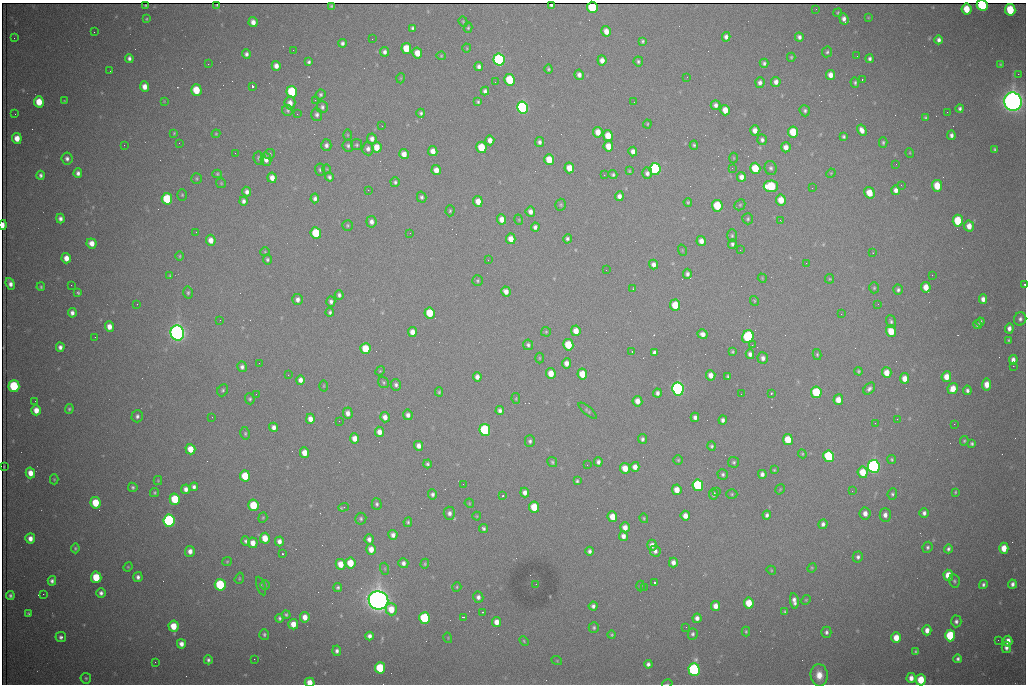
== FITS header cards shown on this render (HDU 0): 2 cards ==
NAXIS1  =                 1024 /fastest changing axis
NAXIS2  =                  682 /next to fastest changing axis

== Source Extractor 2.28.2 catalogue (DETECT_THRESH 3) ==
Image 1024 x 682 px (HDU 0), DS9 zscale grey, 1 PNG px = 1 image px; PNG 1028 x 686 px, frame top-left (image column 1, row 682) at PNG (2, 3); each listed source drawn as its Kron ellipse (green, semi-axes under 4 px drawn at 4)
Background 2300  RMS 29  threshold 87.9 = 3 sigma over >= 5 px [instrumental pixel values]
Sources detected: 496; all 496 listed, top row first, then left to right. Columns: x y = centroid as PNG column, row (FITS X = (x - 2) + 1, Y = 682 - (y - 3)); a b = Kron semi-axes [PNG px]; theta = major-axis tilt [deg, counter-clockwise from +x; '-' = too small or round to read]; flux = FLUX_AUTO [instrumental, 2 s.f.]
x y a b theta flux
217 5 3 2 - 1.7e+03
551 5 4 3 - 3.4e+03
982 5 5 5 - 2.8e+05
146 6 3 2 - 2.7e+03
332 6 4 3 - 2.8e+03
592 7 5 5 - 1.6e+05
816 9 2 2 - 1.1e+03
967 9 6 5 - 4.1e+04
1010 10 6 5 - 9.9e+04
838 13 4 4 - 2.2e+03
868 17 3 2 - 1.5e+03
146 19 4 3 - 2.1e+03
844 19 6 4 -70 9.1e+03
253 22 5 4 - 1.3e+04
463 22 5 4 - 2.3e+03
413 28 4 3 - 4.2e+03
468 28 5 4 - 2.7e+03
606 31 5 5 - 1.7e+04
94 32 2 2 - 1.1e+03
726 37 5 4 - 7.9e+03
799 37 4 4 - 6.6e+03
14 38 2 2 - 1.4e+03
372 39 2 2 - 8.8e+02
939 40 4 4 - 7.9e+03
643 41 4 4 - 3.3e+03
342 43 4 4 - 5.6e+03
406 48 5 5 - 5.0e+04
467 48 4 4 - 2.0e+03
293 50 2 2 - 7.8e+02
384 52 5 4 - 6.6e+03
827 52 5 5 - 3.5e+03
417 53 5 5 - 2.6e+04
246 54 5 4 - 5.9e+03
441 56 4 4 - 2.1e+03
857 56 2 2 - 2.5e+03
791 57 4 4 - 2.5e+03
129 58 4 4 - 6.1e+03
870 59 4 3 - 4.8e+03
499 60 6 5 - 4.5e+05
602 60 5 4 - 1.3e+04
638 61 5 4 - 4.0e+03
309 62 4 3 - 4.3e+03
764 63 4 4 - 4.6e+03
208 64 2 2 - 3.1e+03
1000 64 4 3 - 2.1e+03
276 66 5 4 - 1.2e+04
479 66 4 4 - 6.3e+03
548 69 4 3 - 3.0e+03
110 71 2 2 - 8.3e+02
1018 74 2 2 - 1.5e+04
579 75 5 4 - 8.9e+03
830 75 5 4 - 1.6e+04
687 77 3 2 - 1.1e+03
401 78 5 3 - 1.7e+03
862 79 3 2 - 3.9e+03
510 80 6 5 - 1.0e+05
495 82 2 2 - 8.5e+02
760 82 5 4 - 6.9e+03
776 82 5 4 - 9.8e+03
855 83 5 4 - 3.6e+03
252 86 3 3 - 1.0e+05
144 87 5 4 - 1.6e+04
196 90 6 5 - 6.3e+04
485 91 4 4 - 5.9e+03
292 92 6 5 - 1.4e+05
320 94 5 4 - 3.6e+03
315 100 2 2 - 1.1e+03
64 101 3 2 - 1.6e+03
164 101 4 4 - 1.6e+03
39 102 5 5 - 4.3e+04
478 102 4 3 - 3.3e+03
634 102 2 2 - 7.3e+02
1013 102 9 8 - 2.3e+06
290 103 6 5 - 1.3e+04
716 105 5 5 - 7.7e+03
322 107 6 5 - 5.0e+03
522 108 6 5 - 5.6e+05
960 109 4 3 - 4.8e+03
288 110 5 5 - 3.6e+03
725 110 5 4 - 2.4e+04
805 111 6 5 - 4.9e+03
947 112 2 2 - 3.2e+03
421 113 4 4 - 3.8e+03
15 114 2 2 - 1.0e+03
297 114 3 2 - 2.6e+03
317 115 6 5 - 5.7e+03
925 117 4 3 - 3.1e+03
647 124 4 4 - 2.0e+03
382 126 3 2 - 1.7e+03
755 130 5 4 - 1.4e+04
862 130 6 4 -60 1.2e+04
598 132 5 4 - 2.0e+04
793 132 5 5 - 6.3e+04
174 133 4 4 - 1.9e+03
216 134 4 4 - 2.1e+03
347 135 5 3 - 1.8e+03
951 135 5 4 - 6.8e+03
608 136 5 5 - 3.6e+04
844 137 4 3 - 3.5e+03
17 138 5 5 - 2.2e+04
372 139 5 5 - 9.9e+03
490 140 5 4 - 1.3e+04
762 140 5 4 - 5.5e+03
539 142 5 4 - 6.1e+03
883 142 5 4 - 3.3e+03
179 143 2 2 - 4.1e+03
124 145 2 2 - 1.9e+03
326 145 6 5 - 6.5e+03
357 145 5 5 - 3.1e+03
694 145 4 4 - 3.3e+03
348 146 6 5 - 4.6e+03
608 146 5 5 - 2.5e+04
377 147 5 5 - 2.8e+04
481 147 5 5 - 6.5e+04
786 147 5 4 - 1.4e+04
368 149 7 5 -84 7.6e+03
995 150 4 3 - 3.2e+03
433 151 5 4 - 1.5e+04
633 152 5 4 - 1.0e+04
235 153 2 2 - 1.3e+03
910 153 5 3 - 1.8e+03
270 154 5 5 - 3.1e+03
404 154 5 4 - 1.6e+04
259 158 6 5 - 3.6e+03
734 158 5 3 - 1.8e+03
67 159 6 5 - 6.5e+03
266 159 7 5 -77 1.3e+04
549 160 5 5 - 3.8e+04
896 164 2 2 - 1.3e+03
569 168 5 5 - 2.8e+04
732 168 3 3 - 1.1e+03
755 168 5 5 - 7.1e+04
771 168 7 6 - 5.5e+03
327 169 5 3 - 1.5e+03
655 169 6 5 - 3.8e+05
320 170 6 5 - 3.8e+03
436 170 5 4 - 1.6e+04
629 171 4 3 - 2.1e+03
78 173 5 4 - 7.3e+03
647 173 5 5 - 7.7e+03
831 173 5 4 - 1.8e+03
217 174 5 4 - 2.5e+03
41 175 4 4 - 5.1e+03
604 175 2 2 - 1.3e+03
613 175 4 4 - 3.6e+03
329 177 4 4 - 4.5e+03
741 177 5 4 - 1.2e+04
272 178 5 4 - 1.5e+04
197 179 5 5 - 3.0e+03
395 182 5 4 - 4.0e+03
221 183 5 4 - 2.2e+03
901 185 3 2 - 1.8e+03
771 186 7 6 - 1.4e+05
937 186 6 5 - 5.0e+04
812 188 2 2 - 2.9e+03
368 190 2 2 - 8.4e+03
896 190 5 4 - 1.0e+04
247 192 5 4 - 7.8e+03
869 193 6 5 - 3.7e+04
182 195 6 5 - 2.7e+03
619 196 5 4 - 9.6e+03
422 197 5 4 - 4.6e+03
315 198 5 4 - 6.7e+03
167 199 6 5 - 1.3e+05
781 200 5 5 - 3.0e+04
243 201 4 4 - 6.4e+03
478 201 5 4 - 2.2e+04
688 202 4 4 - 2.8e+03
561 205 6 5 - 3.1e+03
740 205 6 5 - 2.9e+03
717 206 6 5 - 8.4e+04
450 211 5 4 - 3.0e+03
530 212 5 5 - 1.1e+04
60 218 5 4 - 7.8e+03
502 219 5 4 - 1.6e+04
748 219 6 5 - 3.6e+03
519 220 5 3 - 1.9e+03
780 220 3 2 - 2.2e+03
958 221 6 5 - 8.6e+04
371 222 6 5 - 9.0e+03
3 225 5 3 - 1.7e+04
347 225 5 5 - 2.9e+03
969 226 5 5 - 1.8e+04
535 227 4 4 - 6.4e+03
196 232 2 2 - 8.5e+02
316 233 6 5 - 9.4e+04
410 233 2 2 - 8.4e+02
732 236 6 5 - 3.4e+03
511 239 5 4 - 2.0e+04
567 239 5 4 - 4.7e+03
211 240 5 5 - 1.6e+04
701 241 5 4 - 1.4e+04
92 243 5 5 - 1.6e+04
732 244 4 4 - 4.8e+03
682 250 6 3 -72 1.9e+03
740 250 2 2 - 1.1e+03
265 252 5 3 - 1.9e+03
873 253 2 2 - 1.1e+03
180 256 5 3 - 2.2e+03
66 258 5 4 - 1.7e+04
267 260 5 4 - 3.5e+03
488 260 3 2 - 2.1e+03
806 263 2 2 - 1.1e+03
653 265 5 4 - 9.4e+03
606 270 2 2 - 1.2e+03
687 274 5 4 - 6.1e+03
932 275 2 2 - 1.3e+03
170 276 4 3 - 2.2e+03
762 278 5 3 - 1.7e+03
830 279 5 4 - 2.2e+03
477 281 5 5 - 3.2e+03
10 284 6 4 -68 9.2e+03
1024 284 3 2 - 3.6e+03
71 285 2 2 - 7.0e+03
41 287 4 4 - 2.9e+03
926 287 5 4 - 2.4e+04
874 288 5 4 - 2.8e+03
633 289 2 2 - 1.2e+03
898 290 5 4 - 4.6e+03
506 291 5 4 - 1.2e+04
78 293 4 3 - 3.0e+03
188 293 6 4 87 3.5e+03
339 295 5 4 - 5.1e+03
297 299 5 5 - 8.1e+03
983 299 5 4 - 1.1e+04
754 301 5 4 - 2.1e+03
331 302 5 4 - 6.3e+03
137 304 2 2 - 8.8e+02
878 304 2 2 - 1.2e+03
675 305 5 5 - 5.4e+04
330 312 4 3 - 4.1e+03
72 313 5 4 - 8.0e+03
430 313 5 5 - 5.9e+04
841 314 2 2 - 2.6e+03
1020 319 7 6 - 6.3e+03
220 320 2 2 - 8.7e+02
891 321 6 5 - 4.7e+03
980 322 4 4 - 4.8e+03
978 325 4 4 - 4.0e+03
109 327 5 4 - 1.6e+04
1009 328 5 4 - 9.0e+03
576 331 5 4 - 2.3e+04
891 331 6 5 - 4.2e+04
412 332 5 4 - 1.6e+04
546 332 5 5 - 2.4e+03
177 333 7 7 - 1.4e+06
703 334 5 4 - 1.1e+04
95 337 2 2 - 9.8e+02
748 337 6 5 - 2.3e+05
1009 340 3 3 - 2.6e+03
528 345 5 5 - 4.5e+03
568 345 5 5 - 6.8e+04
752 345 2 2 - 4.4e+03
60 347 4 4 - 7.6e+03
365 349 5 5 - 5.5e+04
632 351 3 2 - 1.8e+03
654 352 4 4 - 5.7e+03
732 352 4 3 - 2.7e+03
750 354 5 4 - 8.0e+03
817 354 5 4 - 2.9e+03
539 358 5 3 - 2.0e+03
763 358 6 5 - 8.8e+03
1013 360 5 4 - 1.2e+04
259 363 3 2 - 1.7e+03
566 363 5 4 - 1.2e+04
1013 366 2 2 - 2.0e+04
242 367 5 5 - 6.0e+03
380 371 5 4 - 2.1e+03
858 371 4 4 - 2.8e+03
551 373 5 4 - 2.7e+04
887 373 5 5 - 2.6e+04
582 374 5 5 - 4.2e+04
288 375 3 2 - 1.6e+03
711 375 5 4 - 1.6e+04
728 376 4 3 - 3.3e+03
477 377 5 4 - 1.0e+04
946 377 5 4 - 2.2e+04
905 378 5 4 - 2.0e+04
300 380 5 4 - 1.0e+04
384 382 6 5 - 3.2e+03
396 385 6 5 - 5.3e+03
987 385 6 4 82 2.2e+04
14 386 6 5 - 1.6e+05
324 386 5 3 - 1.7e+03
678 389 6 6 - 7.9e+05
869 389 7 5 46 5.9e+03
953 389 6 5 - 2.5e+04
223 390 6 5 - 3.5e+03
967 390 5 3 - 6.0e+03
439 392 4 4 - 3.1e+03
816 392 6 5 - 1.2e+05
657 393 4 4 - 6.9e+03
771 393 3 2 - 1.5e+03
256 394 3 2 - 1.6e+03
741 394 2 2 - 8.4e+02
250 399 5 5 - 3.5e+03
516 399 5 4 - 2.0e+03
838 400 5 5 - 1.9e+04
35 401 3 2 - 1.6e+03
637 401 5 5 - 1.6e+04
69 409 5 4 - 3.2e+03
36 410 5 5 - 1.9e+04
500 410 4 4 - 6.3e+03
588 411 11 4 -39 3.6e+03
348 413 5 5 - 1.1e+04
408 415 5 5 - 8.0e+03
137 416 6 5 - 5.4e+03
212 417 2 2 - 7.6e+02
385 417 5 4 - 1.2e+04
695 417 5 4 - 7.0e+03
310 419 5 4 - 1.5e+04
897 419 2 2 - 1.2e+03
723 420 4 4 - 6.7e+03
339 421 2 2 - 1.2e+03
875 423 3 2 - 1.9e+03
954 424 2 2 - 9.6e+03
274 427 5 4 - 8.8e+03
485 430 6 5 - 2.5e+05
379 432 5 4 - 1.6e+04
245 433 6 4 -77 3.2e+03
355 438 5 4 - 1.7e+04
642 439 5 4 - 4.9e+03
788 440 5 5 - 5.1e+04
530 441 6 5 - 4.5e+03
964 441 4 3 - 2.7e+03
972 444 3 3 - 3.6e+03
419 446 5 4 - 1.1e+04
712 446 5 4 - 3.8e+03
190 449 5 5 - 3.0e+04
304 453 5 4 - 2.2e+04
802 454 4 4 - 2.1e+03
829 456 6 5 - 1.8e+05
892 459 4 4 - 2.8e+03
678 460 5 5 - 2.7e+03
552 462 5 4 - 3.0e+03
598 462 4 4 - 6.4e+03
734 462 5 5 - 3.9e+03
427 464 4 4 - 3.6e+03
587 465 2 2 - 5.8e+03
874 466 6 6 - 7.8e+05
4 467 3 2 - 2.0e+03
635 467 5 4 - 1.4e+04
625 468 5 5 - 2.6e+04
774 470 3 3 - 2.1e+03
863 472 6 5 - 4.4e+04
30 473 5 4 - 2.0e+04
723 474 5 5 - 4.1e+03
762 474 4 4 - 6.9e+03
245 476 5 5 - 5.8e+04
54 479 5 4 - 2.1e+03
158 481 4 4 - 1.9e+03
577 481 4 3 - 3.1e+03
463 484 2 2 - 1.2e+03
698 485 6 5 - 2.0e+05
133 487 5 4 - 3.7e+03
194 487 4 4 - 6.1e+03
186 489 4 4 - 8.4e+03
780 489 5 3 - 1.8e+03
677 490 5 4 - 2.4e+04
716 491 3 2 - 2.6e+03
852 491 3 3 - 1.9e+03
955 492 4 3 - 2.0e+03
155 493 4 4 - 2.8e+03
525 493 5 4 - 1.0e+04
432 494 5 4 - 5.2e+03
714 494 5 4 - 6.1e+03
732 494 5 4 - 2.7e+03
892 494 6 4 82 3.8e+03
503 496 3 3 - 4.1e+03
175 499 6 5 - 9.9e+04
95 503 5 5 - 5.6e+04
469 503 5 4 - 1.9e+03
377 504 6 5 - 4.2e+03
253 505 5 5 - 7.7e+04
343 507 5 3 - 6.0e+03
534 507 5 5 - 5.4e+04
449 513 6 5 - 7.3e+03
865 513 6 5 - 1.3e+04
924 513 5 4 - 6.5e+03
767 515 4 4 - 5.5e+03
885 515 7 5 -88 1.1e+04
477 516 4 4 - 1.9e+03
685 516 5 4 - 1.4e+04
612 517 5 5 - 2.8e+04
263 518 5 4 - 2.4e+03
644 518 5 4 - 2.3e+03
361 519 6 5 - 4.0e+03
169 521 6 5 - 5.0e+05
408 522 5 4 - 3.2e+03
823 524 5 4 - 6.6e+03
625 527 5 4 - 1.5e+04
484 529 4 4 - 4.2e+03
393 535 5 4 - 9.5e+03
623 536 5 4 - 9.9e+03
30 538 5 5 - 1.3e+04
265 538 5 5 - 3.1e+04
369 539 5 4 - 7.9e+03
246 541 5 4 - 4.7e+03
279 541 5 4 - 1.0e+04
253 543 5 5 - 1.6e+04
652 545 5 5 - 1.1e+04
927 547 6 5 - 4.2e+03
75 548 5 4 - 2.9e+03
1004 548 5 4 - 3.3e+04
371 549 5 5 - 1.8e+04
948 549 4 4 - 4.7e+03
190 551 5 5 - 1.2e+04
590 551 4 4 - 5.8e+03
655 551 6 5 - 6.9e+03
282 554 3 2 - 3.1e+03
858 557 5 5 - 6.0e+03
227 562 4 4 - 2.4e+03
673 562 5 4 - 1.0e+04
350 563 5 5 - 4.3e+04
403 563 5 5 - 7.7e+03
340 564 5 5 - 2.6e+04
425 564 5 4 - 2.3e+03
128 567 5 4 - 2.1e+03
812 568 5 4 - 2.4e+03
385 569 6 4 -72 2.9e+03
771 570 5 3 - 2.0e+03
948 575 5 5 - 3.9e+04
96 577 6 5 - 6.6e+04
138 577 5 4 - 7.2e+03
239 578 6 4 71 2.6e+03
52 581 5 4 - 6.2e+03
954 581 7 5 -78 4.0e+03
654 583 3 3 - 1.0e+05
536 584 2 2 - 9.4e+02
983 584 4 3 - 4.6e+03
1012 584 4 4 - 7.1e+03
220 585 6 5 - 1.7e+05
265 585 5 4 - 2.1e+03
261 586 10 3 -70 3.0e+03
641 586 5 3 - 2.1e+03
338 587 4 4 - 3.5e+03
457 587 5 4 - 2.3e+03
644 588 2 2 - 1.0e+03
101 593 5 4 - 6.3e+03
43 594 2 2 - 9.8e+03
10 595 4 4 - 4.5e+03
478 597 5 5 - 7.3e+03
378 600 10 9 - 2.6e+06
806 600 5 4 - 2.2e+03
794 601 8 4 -80 1.0e+04
749 603 5 5 - 4.3e+04
593 606 4 4 - 6.2e+03
716 606 5 4 - 1.4e+04
391 609 6 5 - 3.1e+04
482 612 3 2 - 1.3e+03
785 612 3 3 - 2.9e+03
28 613 3 3 - 2.4e+03
286 615 4 4 - 3.2e+03
305 617 5 4 - 1.6e+04
463 617 3 3 - 2.2e+03
280 618 4 3 - 3.9e+03
425 618 6 5 - 1.9e+05
697 618 4 4 - 9.6e+03
956 621 6 5 - 5.6e+03
497 622 5 4 - 1.6e+04
293 624 5 5 - 2.1e+04
174 626 5 5 - 3.7e+04
686 627 2 2 - 1.0e+03
594 628 5 5 - 3.6e+03
927 630 5 4 - 1.4e+04
746 631 5 4 - 2.7e+03
826 632 5 5 - 5.3e+03
264 634 5 5 - 3.9e+03
693 634 6 5 - 4.5e+03
612 635 4 4 - 2.7e+03
369 636 4 4 - 7.9e+03
950 636 6 5 - 1.3e+05
61 637 5 5 - 6.1e+03
448 638 5 3 - 1.6e+03
896 638 5 5 - 2.8e+04
998 640 2 2 - 1.2e+03
524 641 5 3 - 2.1e+03
1008 641 5 4 - 2.2e+04
181 644 5 4 - 1.1e+04
1006 647 6 5 - 8.4e+03
337 651 5 4 - 5.7e+03
916 651 4 4 - 2.8e+03
254 659 2 2 - 5.6e+03
958 659 4 3 - 4.8e+03
208 660 5 4 - 4.6e+03
557 661 5 3 - 1.7e+03
155 662 2 2 - 7.7e+02
648 664 4 4 - 6.1e+03
380 668 6 5 - 1.0e+05
694 670 6 5 - 5.1e+05
819 675 11 8 -84 2.6e+04
86 678 5 5 - 3.4e+03
911 678 5 4 - 1.3e+04
921 680 5 5 - 6.0e+04
310 682 5 4 - 2.3e+04
667 684 5 3 - 1.7e+03
At the frame edge (FLAGS 8, measured only in part): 7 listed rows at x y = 982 5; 592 7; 3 225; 1024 284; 921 680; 310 682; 667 684